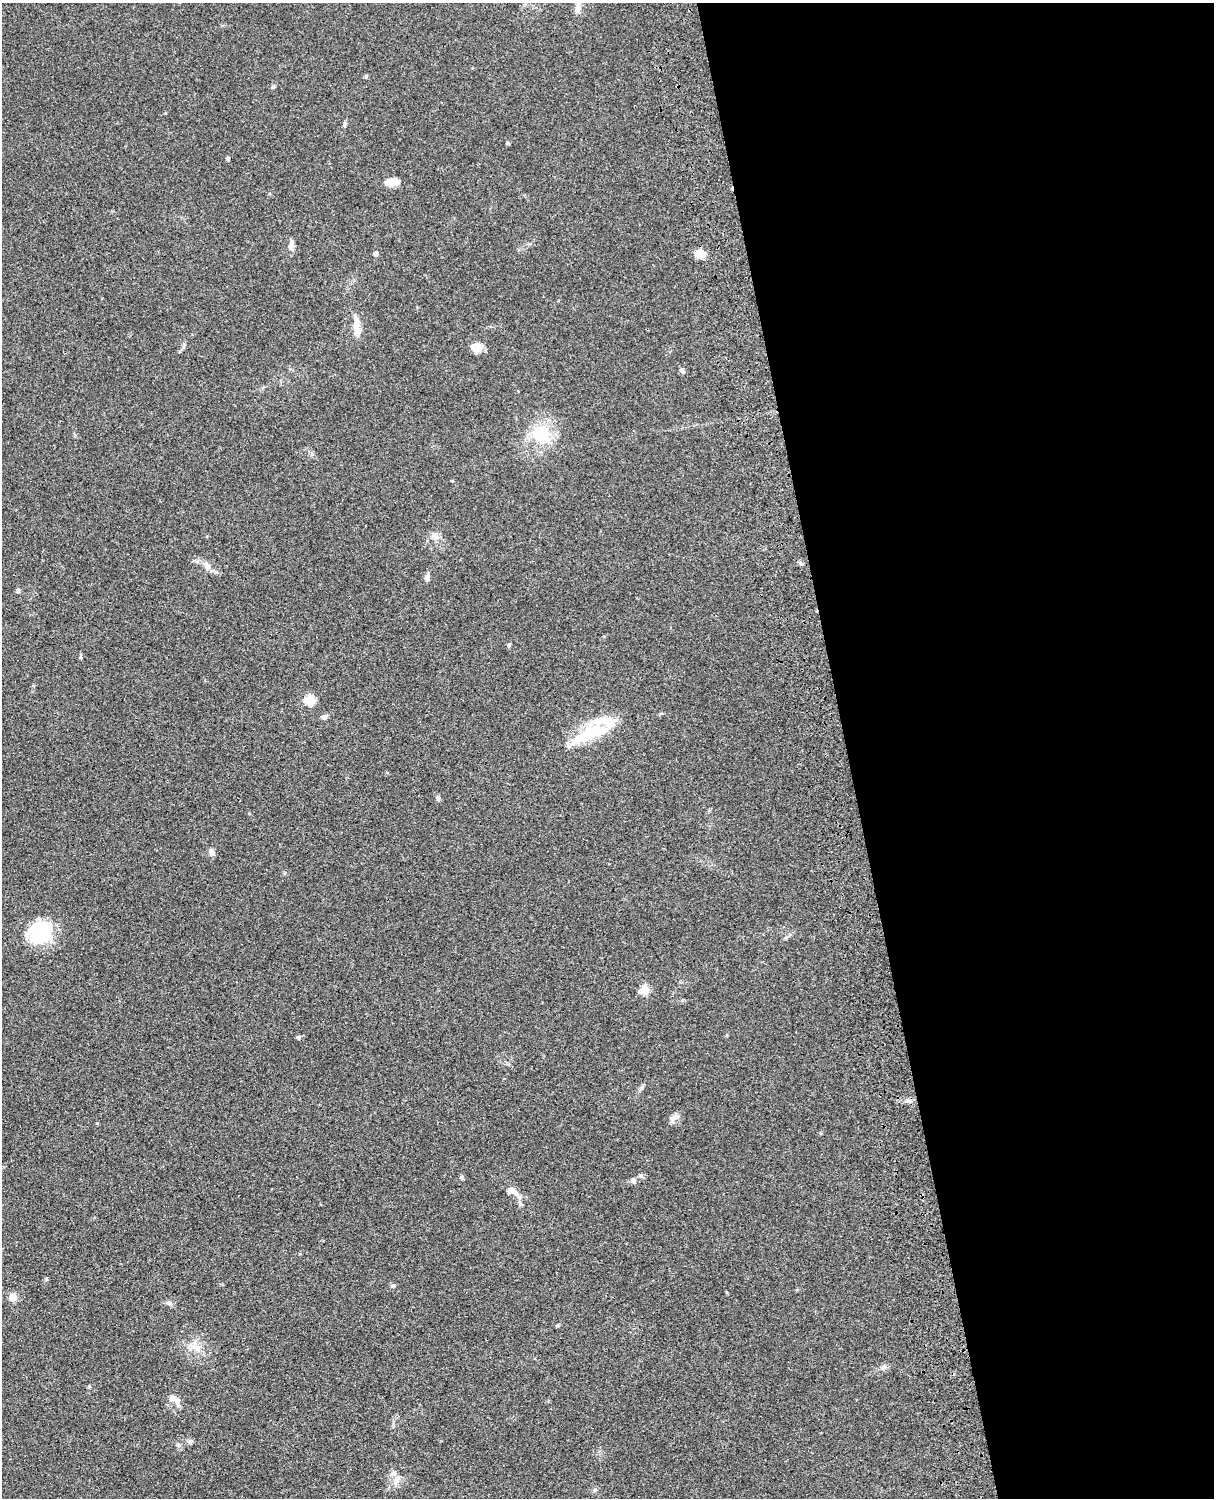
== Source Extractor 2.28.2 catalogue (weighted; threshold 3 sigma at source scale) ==
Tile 8 of 4 x 3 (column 4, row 2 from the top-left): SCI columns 3759-4970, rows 1772-3267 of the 5089 x 4926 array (HDU 1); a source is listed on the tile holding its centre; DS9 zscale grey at full resolution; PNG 1216 x 1500 px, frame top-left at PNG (2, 3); no overlay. Shown black and unused: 30% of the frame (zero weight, under 3 of 4 exposures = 6% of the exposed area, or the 3 px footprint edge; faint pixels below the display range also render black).
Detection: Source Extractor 2.28.2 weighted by HDU 2 'WHT'; one run over the whole footprint, this tile lists its part. Background 0.0742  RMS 0.0058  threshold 0.0259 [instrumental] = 3 sigma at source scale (4.5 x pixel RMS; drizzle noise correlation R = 1.50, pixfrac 1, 0.05/0.05 arcsec/px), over >= 5 px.
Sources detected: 48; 1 inside a brighter object's white glare — not listed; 4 inside a brighter listed object's ellipse — not listed separately; the other 43 listed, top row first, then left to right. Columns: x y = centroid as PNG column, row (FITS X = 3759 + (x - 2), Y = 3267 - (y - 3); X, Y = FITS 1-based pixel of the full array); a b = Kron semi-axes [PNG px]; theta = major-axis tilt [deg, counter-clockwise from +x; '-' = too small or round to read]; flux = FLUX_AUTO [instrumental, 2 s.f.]
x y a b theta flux
578 8 14 7 84 3.1
366 76 5 5 - 0.67
273 87 6 4 73 1
345 124 6 4 88 0.9
508 143 5 5 - 0.67
228 159 4 4 - 1
392 182 18 8 4 6.2
291 246 14 6 84 2.8
376 253 4 4 - 2.4
700 254 12 8 -9 6
357 331 17 9 -84 5.3
477 347 10 9 - 8.1
541 434 27 24 -18 22
435 537 9 4 -19 1.7
800 563 7 5 -28 1.1
208 566 10 7 -45 2.6
427 577 8 6 76 2.1
18 590 7 5 88 0.89
509 645 5 4 - 0.81
309 700 5 5 - 33
324 717 6 5 - 2
586 734 54 15 21 28
438 798 7 5 81 1.1
212 852 9 6 -63 2.3
39 931 31 23 -9 29
644 990 5 5 - 23
299 1037 6 5 - 1
674 1118 17 5 45 2.5
641 1176 7 5 21 1.2
461 1177 6 5 - 0.89
633 1181 7 6 - 1.3
513 1191 19 8 -32 4.8
393 1285 6 5 - 0.9
13 1297 5 5 - 14
169 1303 8 6 -15 1.5
195 1347 18 7 -24 5
883 1367 8 6 18 1.6
172 1398 10 9 - 3
190 1441 7 6 - 1.4
179 1445 6 4 -71 0.94
393 1473 9 7 47 2.2
397 1480 12 6 57 2.7
595 1490 6 4 -17 0.74
Unlisted compact peaks at least as high as the median listed source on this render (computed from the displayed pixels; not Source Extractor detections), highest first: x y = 681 370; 89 1386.